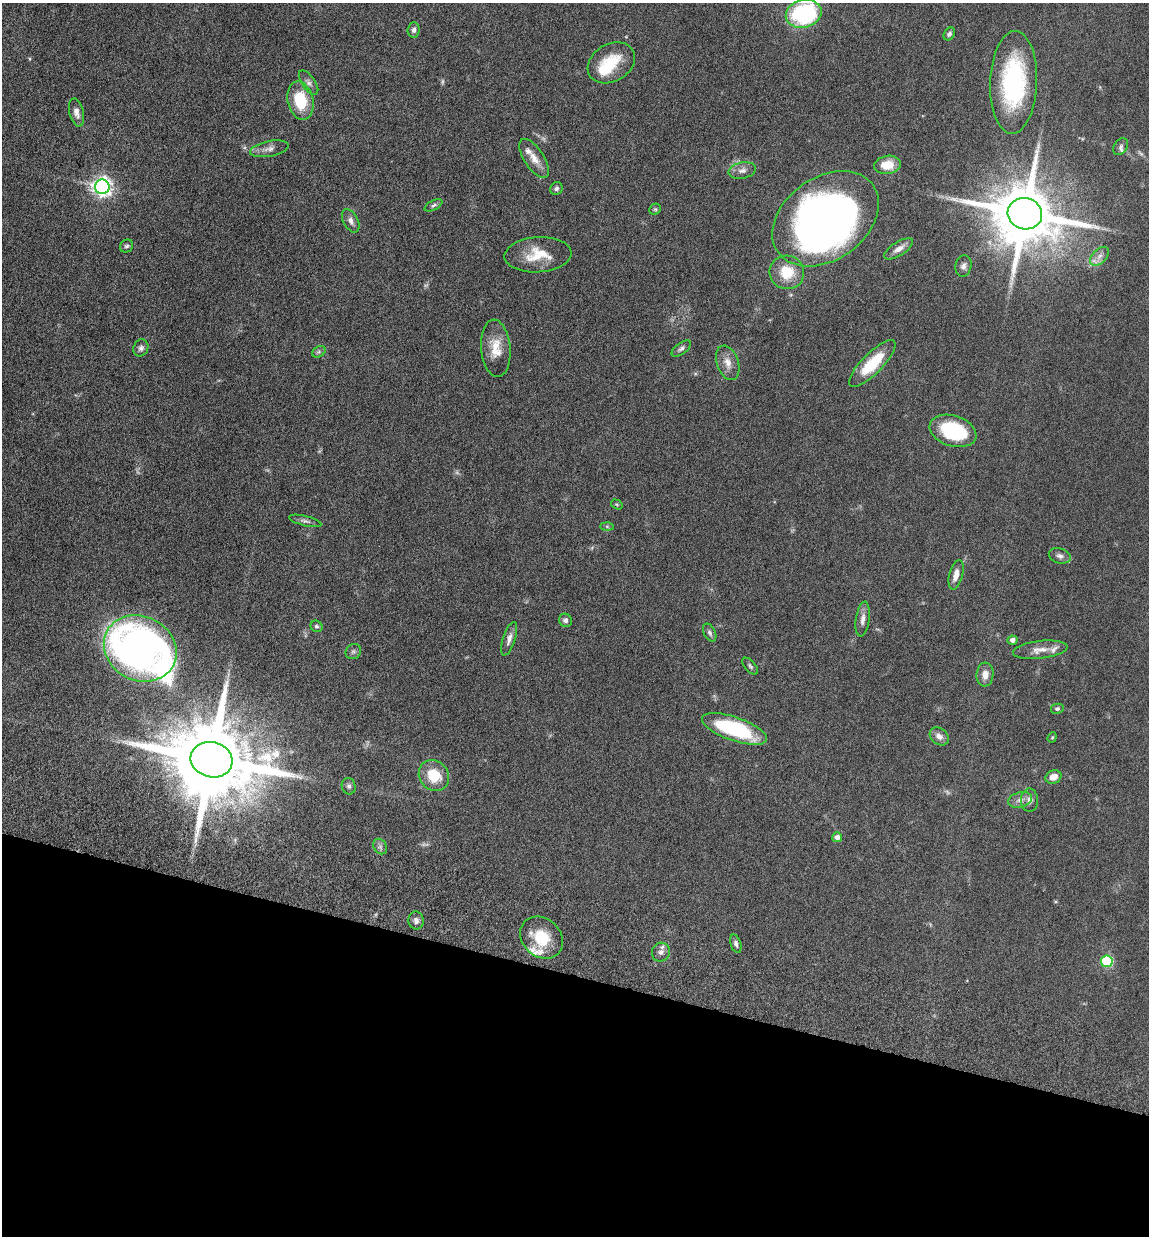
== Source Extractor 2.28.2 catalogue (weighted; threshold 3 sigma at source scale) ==
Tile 15 of 4 x 4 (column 3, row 4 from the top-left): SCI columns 2634-3780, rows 95-1328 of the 5155 x 5142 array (HDU 1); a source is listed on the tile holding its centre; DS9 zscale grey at full resolution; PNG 1151 x 1238 px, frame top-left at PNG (2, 3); each listed source drawn as its Kron ellipse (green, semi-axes under 4 px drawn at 4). Shown black and unused: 21% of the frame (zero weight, under 10 of 20 exposures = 8% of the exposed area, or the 3 px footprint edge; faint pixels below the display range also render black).
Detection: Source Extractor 2.28.2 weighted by HDU 2 'WHT'; one run over the whole footprint, this tile lists its part. Background 0.0613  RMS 0.0029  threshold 0.0117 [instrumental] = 3 sigma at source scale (4.09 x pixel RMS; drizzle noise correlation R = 1.36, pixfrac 0.8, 0.05/0.05 arcsec/px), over >= 5 px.
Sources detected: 77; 5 too faint to see at this stretch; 2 inside a brighter object's white glare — neither listed nor drawn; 4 inside a brighter listed object's ellipse — not listed separately; the other 66 listed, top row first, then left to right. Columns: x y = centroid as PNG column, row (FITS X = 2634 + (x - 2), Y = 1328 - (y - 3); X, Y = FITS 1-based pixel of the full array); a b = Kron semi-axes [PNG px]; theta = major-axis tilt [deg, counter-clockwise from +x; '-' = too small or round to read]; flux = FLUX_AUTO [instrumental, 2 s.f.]
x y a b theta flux
804 14 18 13 15 30
414 30 8 6 86 0.81
949 34 7 5 56 0.68
611 63 25 18 31 8.7
1014 82 51 23 88 31
309 83 14 6 -55 1.1
300 101 19 12 -77 10
76 112 14 7 -76 1.7
1121 147 9 6 55 0.83
269 149 19 7 11 1.7
534 158 22 10 -57 3
887 165 13 9 8 4.5
742 170 14 8 11 1.5
102 187 7 7 - 120
556 188 7 6 - 0.63
434 205 10 5 29 0.6
655 209 6 5 - 0.36
1025 214 17 15 -15 2400
826 219 58 41 35 160
351 221 12 7 -61 1.2
127 246 7 6 - 0.58
899 249 17 7 32 1.8
538 255 33 17 4 7.2
1099 256 11 7 45 1.5
963 266 11 8 79 1.1
787 272 17 17 - 7.1
141 348 9 7 66 0.87
496 348 29 14 -85 5.2
681 348 11 5 36 0.78
319 352 7 5 30 0.54
728 363 18 10 -71 2.5
872 364 31 10 45 10
953 431 24 15 -18 18
617 504 6 4 -34 0.33
305 521 17 5 -14 0.86
607 526 7 4 -2 0.4
1060 556 11 7 -16 1.1
956 575 15 6 76 2.1
863 619 17 7 82 1.6
565 620 7 6 - 0.9
316 626 6 5 - 0.5
710 633 9 5 -63 0.74
509 639 17 6 72 1.6
1013 640 5 4 - 1.2
140 648 37 32 -28 150
1040 650 27 9 6 2.8
353 652 8 7 - 0.69
750 666 10 5 -49 0.62
985 675 12 8 86 2.1
1057 709 6 5 - 0.53
734 729 34 12 -19 22
939 736 10 8 -41 1.5
1052 737 5 4 - 0.31
212 760 21 17 -14 4800
434 776 16 14 -47 7.1
1053 777 8 6 23 2.1
349 786 8 7 - 0.78
1020 800 12 7 14 1.5
1029 800 12 8 -88 1.5
837 837 5 5 - 1.3
380 847 8 6 -55 0.79
416 920 9 7 -87 1.1
542 938 23 19 -43 8.9
736 944 9 5 -72 0.76
661 952 9 9 - 1.3
1107 961 6 6 - 23